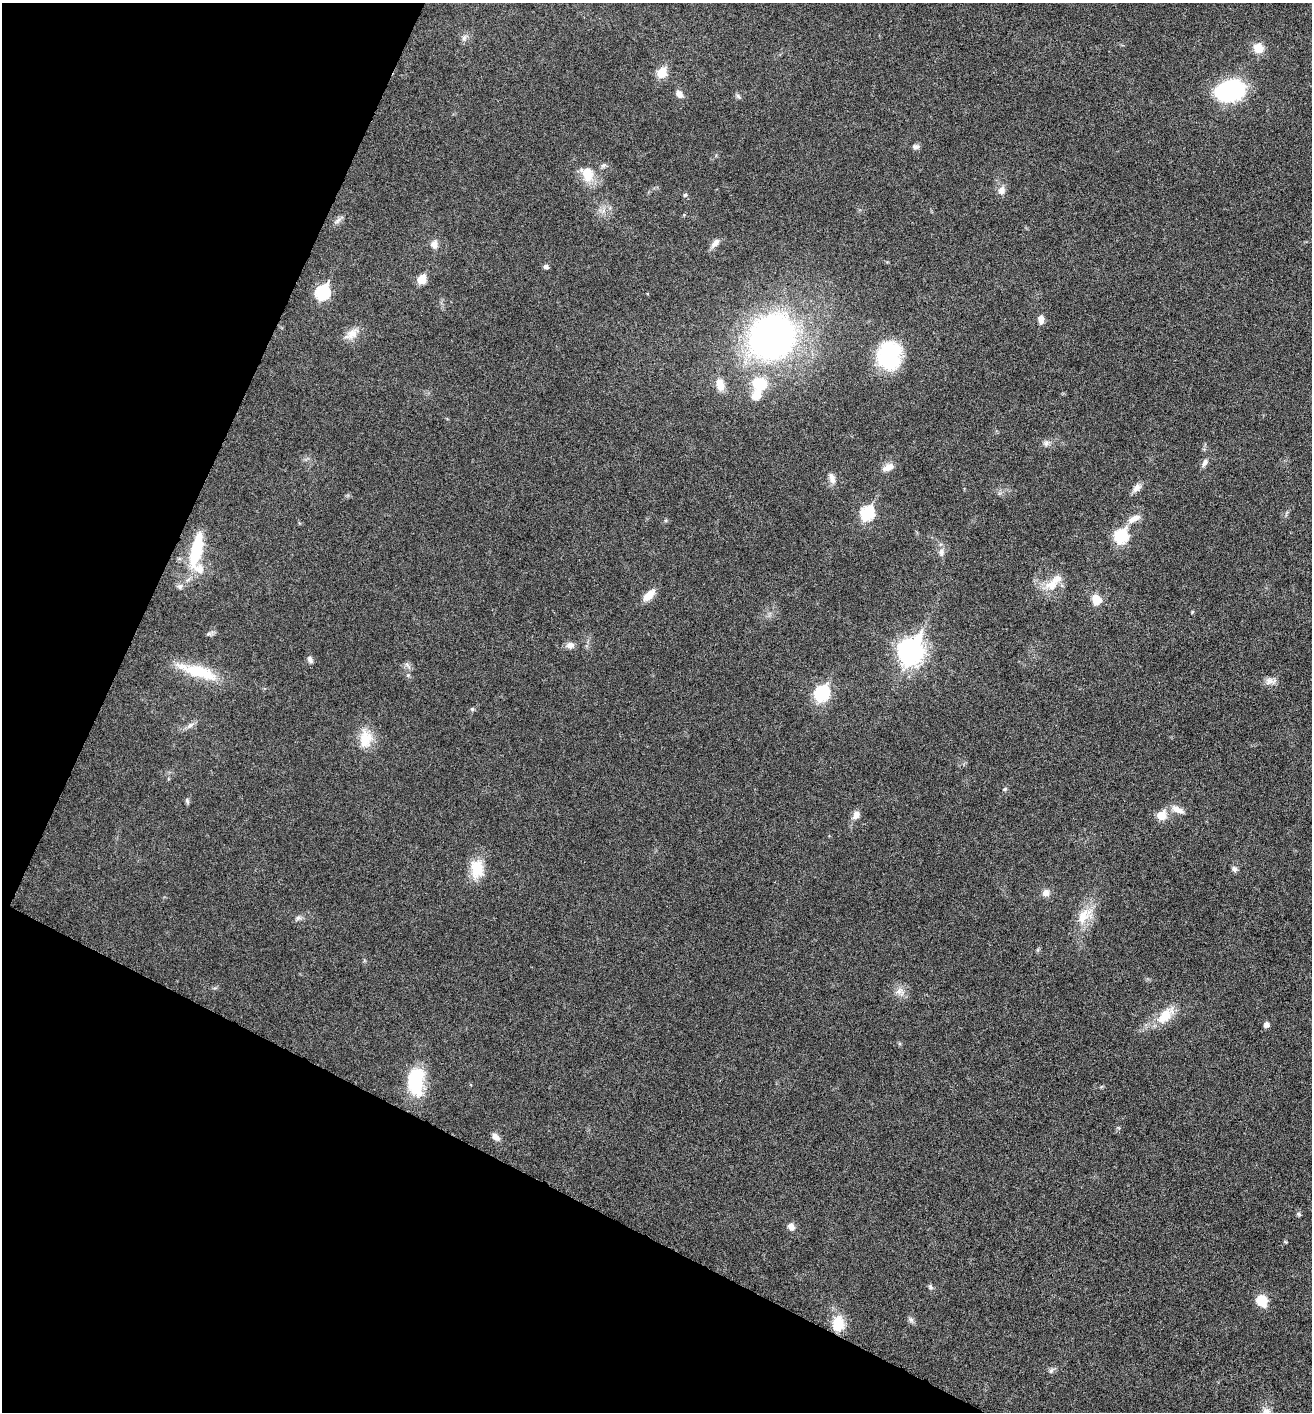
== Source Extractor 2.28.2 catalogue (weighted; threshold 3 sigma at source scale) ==
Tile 9 of 4 x 4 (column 1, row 3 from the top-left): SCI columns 148-1457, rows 1423-2832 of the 5668 x 5660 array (HDU 1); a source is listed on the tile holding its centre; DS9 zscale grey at full resolution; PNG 1314 x 1414 px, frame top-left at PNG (2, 3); no overlay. Shown black and unused: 24% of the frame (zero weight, under 5 of 9 exposures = <1% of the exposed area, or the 3 px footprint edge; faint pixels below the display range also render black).
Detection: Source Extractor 2.28.2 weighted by HDU 2 'WHT'; one run over the whole footprint, this tile lists its part. Background 0.027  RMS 0.0026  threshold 0.0105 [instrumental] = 3 sigma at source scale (4.09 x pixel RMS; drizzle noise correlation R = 1.36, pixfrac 0.8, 0.05/0.05 arcsec/px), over >= 5 px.
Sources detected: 75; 3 inside a brighter listed object's ellipse — not listed separately; the other 72 listed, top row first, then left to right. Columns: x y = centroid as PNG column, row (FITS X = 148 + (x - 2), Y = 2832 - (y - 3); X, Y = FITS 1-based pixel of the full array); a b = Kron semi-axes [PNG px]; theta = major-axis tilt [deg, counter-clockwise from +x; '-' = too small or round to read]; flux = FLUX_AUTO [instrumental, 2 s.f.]
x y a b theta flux
464 38 7 6 - 0.68
1258 48 12 10 -32 2.9
662 73 6 6 - 8
1230 91 21 15 15 35
679 94 9 7 -54 1.2
738 96 7 5 -45 0.48
915 147 9 6 -1 0.73
603 165 7 4 19 0.46
587 173 19 14 -67 4.8
1002 190 10 9 - 1.5
685 195 5 5 - 0.4
338 220 13 5 40 0.82
715 243 13 7 52 1.3
434 244 11 9 86 1.3
546 267 6 5 - 0.58
421 279 6 5 - 7.4
322 293 8 7 - 30
1041 320 10 6 89 1.3
351 334 22 10 33 2.4
772 337 35 31 40 110
889 356 33 26 80 17
759 384 16 14 -5 6.9
720 385 18 10 -78 2.4
1046 443 8 7 - 0.76
1205 463 11 6 67 0.9
888 467 17 8 23 1.8
832 478 16 7 -71 1.4
1137 488 14 8 48 1.3
867 513 7 7 - 24
1134 518 16 7 26 2.1
1121 536 8 6 61 24
196 549 45 13 78 12
941 552 11 6 84 1
1052 585 19 13 8 3.7
180 586 8 7 - 0.71
649 595 17 8 45 2.6
1096 600 12 10 -71 2.9
208 634 8 4 0 0.51
570 645 11 8 -1 1.2
911 651 11 9 64 190
310 660 9 6 -62 0.77
407 665 12 3 -49 0.43
200 672 46 14 -17 9.7
408 675 5 5 - 0.32
1269 681 11 9 44 1.3
822 693 8 7 - 31
472 709 5 5 - 0.38
190 725 11 4 33 0.76
365 739 23 16 82 5
1005 789 6 4 46 0.34
187 800 8 5 -65 0.45
1178 810 17 8 -29 2
856 815 11 8 56 1.4
1161 815 6 6 - 6.3
477 869 22 15 -87 6.1
1234 869 8 7 - 0.75
1046 893 10 9 - 1.3
1083 916 25 14 66 4.8
298 918 8 6 14 0.68
899 991 11 5 55 1.1
1165 1016 25 12 46 5.3
1266 1025 5 5 - 1.2
416 1081 33 17 87 13
495 1137 12 7 -48 1.3
1299 1214 7 5 -22 0.37
791 1226 9 7 -45 1.3
931 1287 8 5 -61 0.49
1262 1301 12 11 - 4.2
911 1319 8 6 -44 0.64
838 1324 15 12 89 5.8
1051 1370 8 5 55 0.54
1267 1412 17 9 -50 1.9
Isophote crosses this tile's border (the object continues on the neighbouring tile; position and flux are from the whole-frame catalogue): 1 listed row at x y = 1267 1412
Unlisted compact peaks at least as high as the median listed source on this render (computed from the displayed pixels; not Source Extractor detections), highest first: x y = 1192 612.